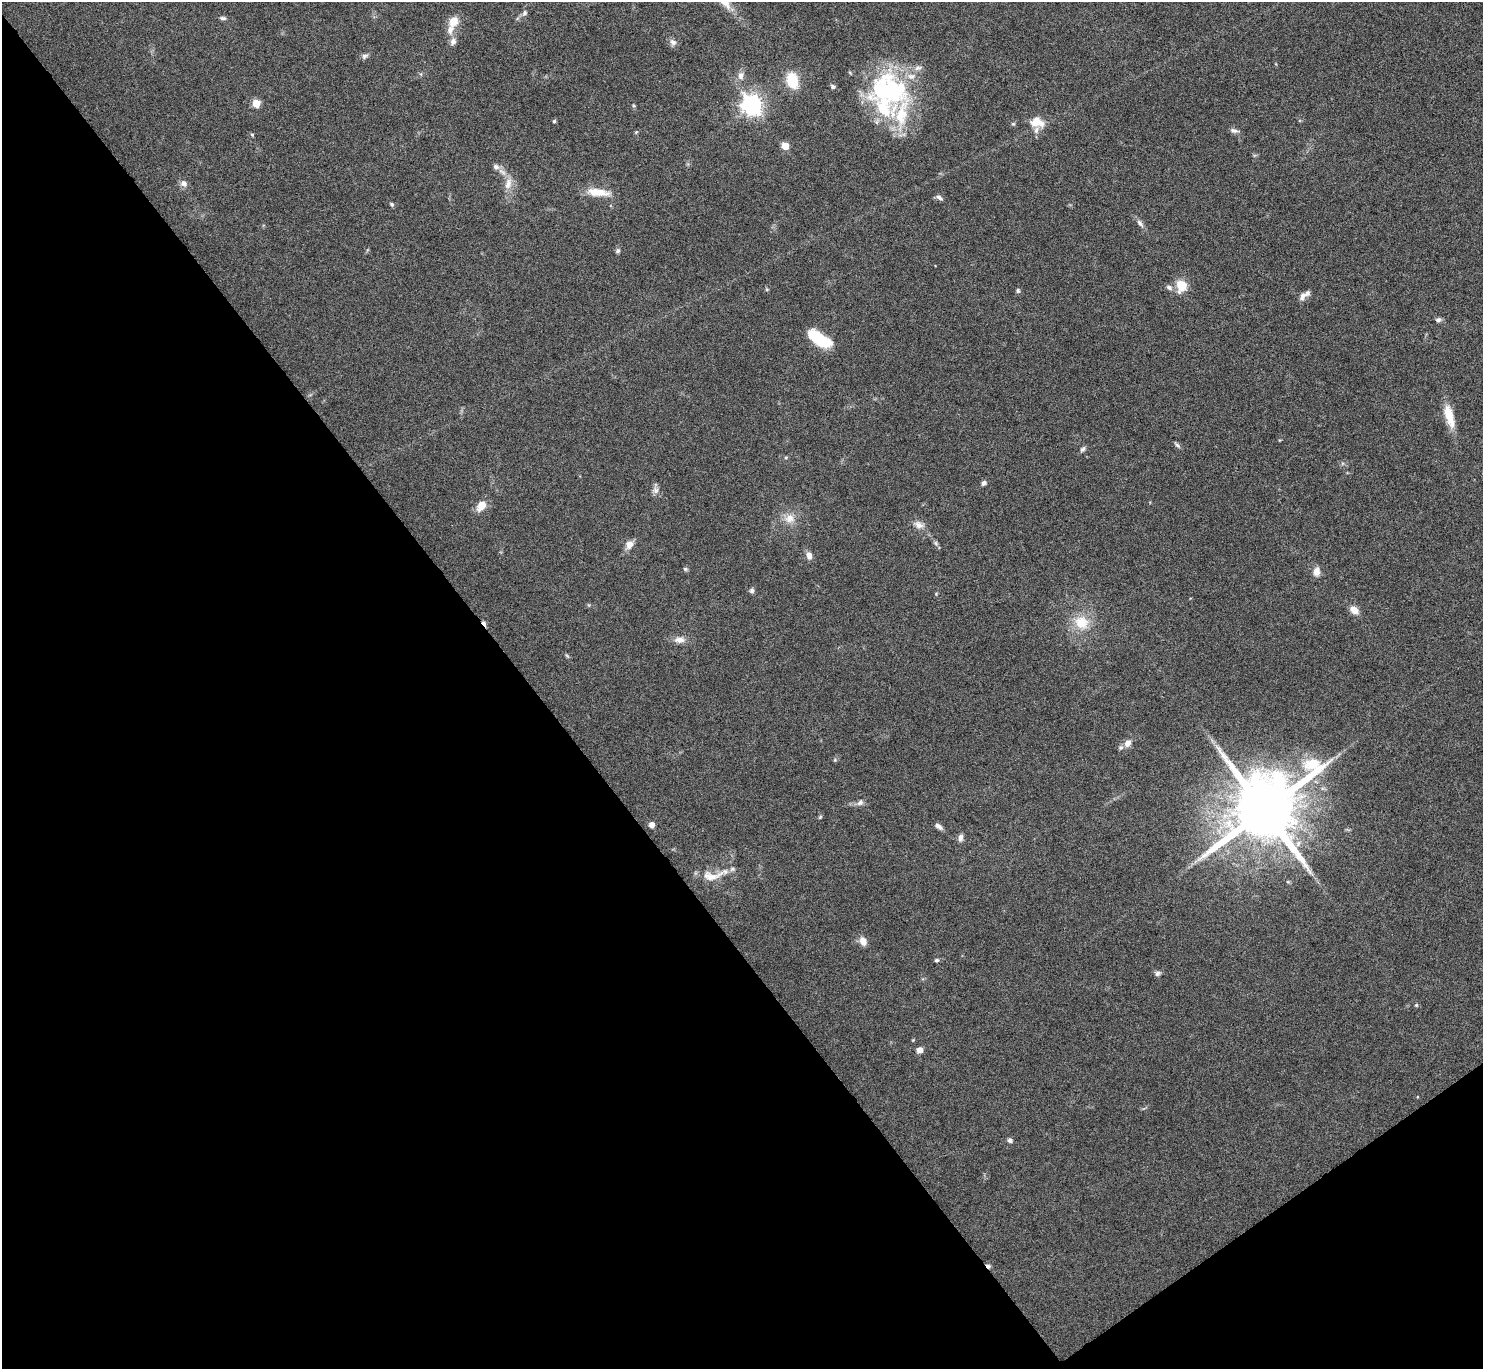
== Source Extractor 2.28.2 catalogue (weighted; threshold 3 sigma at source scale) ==
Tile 14 of 4 x 4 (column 2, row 4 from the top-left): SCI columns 1493-2973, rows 179-1545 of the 5947 x 5942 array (HDU 1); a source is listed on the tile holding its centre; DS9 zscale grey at full resolution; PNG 1485 x 1371 px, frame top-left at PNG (2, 2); no overlay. Shown black and unused: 39% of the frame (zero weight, under 4 of 8 exposures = <1% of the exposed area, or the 3 px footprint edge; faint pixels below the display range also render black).
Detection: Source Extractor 2.28.2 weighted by HDU 2 'WHT'; one run over the whole footprint, this tile lists its part. Background 0.0651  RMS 0.005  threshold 0.0203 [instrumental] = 3 sigma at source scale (4.09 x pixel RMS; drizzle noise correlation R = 1.36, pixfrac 0.8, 0.05/0.05 arcsec/px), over >= 5 px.
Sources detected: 78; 2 cosmic-ray / hot-pixel residue — not listed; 10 inside a brighter listed object's ellipse — not listed separately; the other 66 listed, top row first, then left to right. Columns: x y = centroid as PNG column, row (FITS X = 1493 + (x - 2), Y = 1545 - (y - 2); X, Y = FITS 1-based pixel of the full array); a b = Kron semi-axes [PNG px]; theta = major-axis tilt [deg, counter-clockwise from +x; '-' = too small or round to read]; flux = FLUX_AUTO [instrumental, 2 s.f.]
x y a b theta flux
525 13 7 7 - 1.2
223 18 8 5 -7 1
453 21 16 11 62 5.7
453 41 8 7 - 2.2
673 42 10 7 -39 1.9
365 56 9 6 20 1.3
741 76 11 8 89 2.4
792 80 16 11 -74 13
833 87 6 5 - 0.95
892 91 51 44 -50 70
256 103 5 5 - 11
752 105 8 7 - 280
554 121 4 4 - 0.66
1036 122 11 9 38 6.7
1013 124 5 5 - 0.6
1234 131 11 6 -13 1.6
636 132 6 4 45 0.58
252 135 5 4 - 0.6
785 146 5 5 - 7.8
496 167 9 7 -26 1.9
184 183 9 7 -44 2.3
508 183 16 9 74 4.3
597 192 27 9 -7 8.6
939 197 9 5 -36 1.5
391 204 6 5 - 0.76
1140 223 13 6 -50 1.9
618 251 6 5 - 1
1181 286 15 13 87 7.6
1018 291 6 5 - 0.87
1302 296 10 7 64 2
1438 320 7 6 - 1.3
819 339 25 10 -32 20
1449 416 27 9 -75 9.8
1177 445 10 4 -42 1
1083 449 9 5 44 1.2
786 457 5 3 - 0.5
984 483 7 5 46 1.2
655 490 9 8 - 2
481 506 12 8 52 5.8
790 518 15 13 1 5.4
919 525 13 9 -13 3
629 544 12 9 65 3.3
809 556 9 6 -68 2.8
685 569 6 4 -21 0.78
1317 571 11 8 84 3.2
752 590 7 6 - 1.2
1354 610 11 7 -38 4.1
1081 622 20 18 -33 12
679 640 14 8 2 3.3
567 656 8 3 -45 0.6
1128 743 9 7 57 3.1
1121 747 7 7 - 1.1
835 760 5 4 - 0.57
860 802 9 8 - 1.7
1264 810 20 16 43 5900
820 817 6 4 46 0.56
652 825 6 5 - 2.6
938 826 11 6 -35 1.7
961 838 10 6 82 1.7
712 876 33 13 6 8.6
863 941 9 7 -67 3.7
937 960 6 5 - 0.82
1158 973 8 6 27 1.3
1416 1005 5 4 - 0.59
920 1050 7 6 - 2.6
1010 1140 6 5 - 1.3